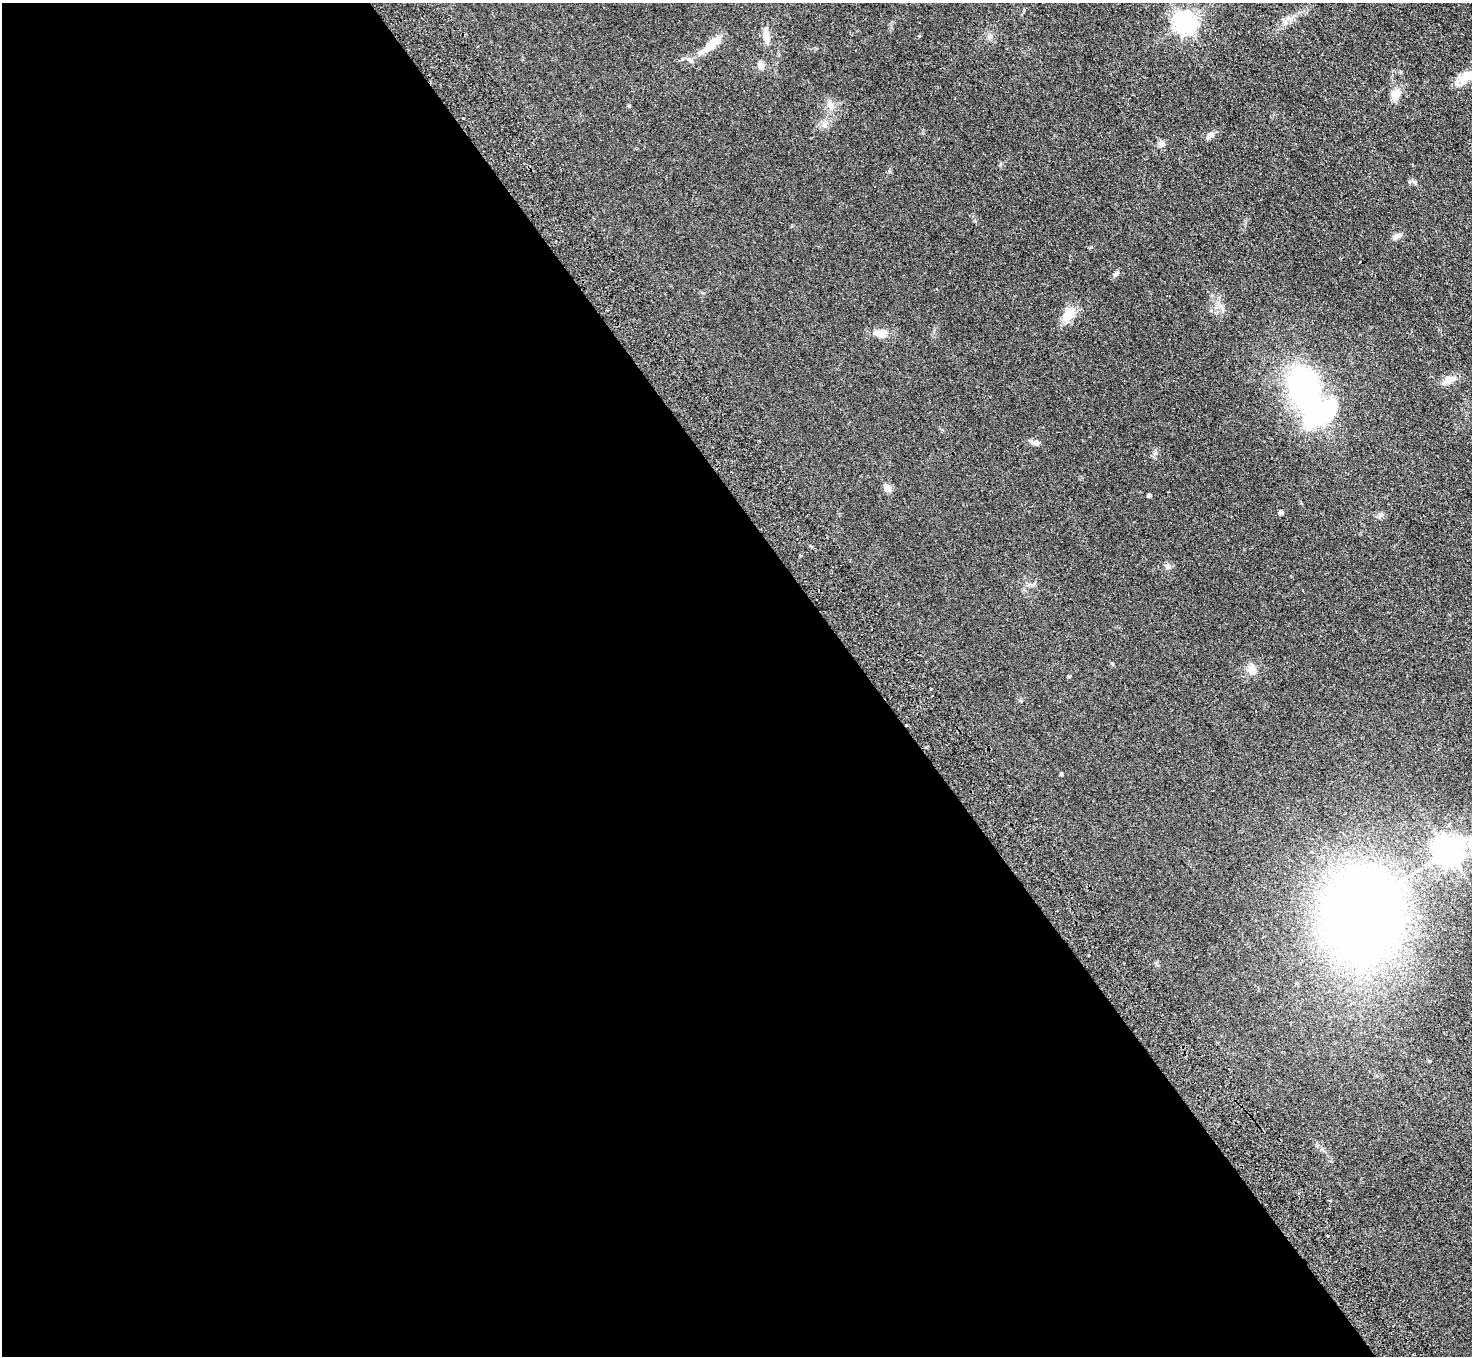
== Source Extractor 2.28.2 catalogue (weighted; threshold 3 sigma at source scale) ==
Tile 9 of 4 x 4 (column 1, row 3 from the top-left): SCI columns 49-1518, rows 1686-3039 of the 5977 x 5939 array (HDU 1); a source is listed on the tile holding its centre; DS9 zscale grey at full resolution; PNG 1474 x 1358 px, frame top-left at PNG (2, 3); no overlay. Shown black and unused: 59% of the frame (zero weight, under 2 of 3 exposures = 3% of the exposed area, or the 3 px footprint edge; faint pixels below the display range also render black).
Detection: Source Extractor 2.28.2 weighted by HDU 2 'WHT'; one run over the whole footprint, this tile lists its part. Background 0.061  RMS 0.0089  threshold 0.04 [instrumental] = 3 sigma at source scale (4.5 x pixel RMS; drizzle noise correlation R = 1.50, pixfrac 1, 0.05/0.05 arcsec/px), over >= 5 px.
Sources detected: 34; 1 inside a brighter object's white glare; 1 cosmic-ray / hot-pixel residue — not listed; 1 inside a brighter listed object's ellipse — not listed separately; the other 31 listed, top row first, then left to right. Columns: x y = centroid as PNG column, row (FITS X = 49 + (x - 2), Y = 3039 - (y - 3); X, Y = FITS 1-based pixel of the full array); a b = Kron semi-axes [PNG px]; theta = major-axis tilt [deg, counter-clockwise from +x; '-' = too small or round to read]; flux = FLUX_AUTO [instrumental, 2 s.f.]
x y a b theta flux
1185 22 7 7 - 520
766 36 19 8 -80 8.3
919 36 3 3 - 1.7
990 37 7 6 - 2.2
711 44 32 9 42 14
761 65 11 8 -71 3.6
1466 78 23 12 48 11
1396 94 15 11 60 9.2
629 106 4 4 - 0.98
830 106 13 7 -67 4.9
1210 135 11 6 44 3.7
1161 144 8 7 - 3.3
1409 182 5 5 - 1.3
1398 235 12 6 19 3.2
1116 273 9 5 53 2.1
1068 314 21 13 58 11
881 334 15 10 -8 7.7
1449 380 16 10 16 7.7
1304 385 30 21 -76 190
1035 443 13 6 -5 3.2
887 488 5 5 - 17
1149 496 4 3 - 2.1
1281 513 4 4 - 3.6
811 546 4 3 - 1.2
1168 566 6 6 - 2.1
1251 670 12 10 -73 7.3
1069 676 4 3 - 1
931 689 3 3 - 1.4
1061 774 3 3 - 1.4
1448 851 14 9 24 1000
1362 915 58 51 -81 1000
Isophote crosses this tile's border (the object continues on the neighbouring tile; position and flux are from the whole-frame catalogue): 1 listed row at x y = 1448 851
Unlisted compact peaks at least as high as the median listed source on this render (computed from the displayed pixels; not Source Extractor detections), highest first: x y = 1155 453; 889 171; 1380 515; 1091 247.